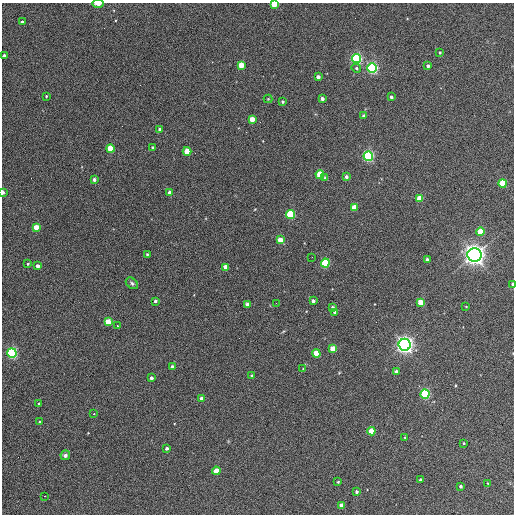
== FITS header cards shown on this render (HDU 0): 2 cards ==
NAXIS1  =                  512 / Axis length
NAXIS2  =                  512 / Axis length

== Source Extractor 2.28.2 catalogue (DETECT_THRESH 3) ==
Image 512 x 512 px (HDU 0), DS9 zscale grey, 1 PNG px = 1 image px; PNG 516 x 516 px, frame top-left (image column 1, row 512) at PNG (2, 3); each listed source drawn as its Kron ellipse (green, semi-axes under 4 px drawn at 4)
Background 343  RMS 20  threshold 60.7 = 3 sigma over >= 5 px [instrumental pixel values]
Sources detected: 83; all 83 listed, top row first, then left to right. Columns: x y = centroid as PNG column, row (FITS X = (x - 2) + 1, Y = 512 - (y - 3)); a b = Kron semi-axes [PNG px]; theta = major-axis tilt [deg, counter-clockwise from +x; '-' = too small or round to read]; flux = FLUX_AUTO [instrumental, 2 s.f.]
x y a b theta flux
98 4 6 2 -1 1.2e+04
274 4 4 3 - 4.5e+04
22 22 3 3 - 2.5e+03
440 52 4 3 - 1.5e+03
4 56 4 3 - 3.6e+03
356 58 5 4 - 2.5e+05
241 65 4 4 - 2.7e+04
428 66 3 3 - 4.2e+03
356 68 5 4 - 2.4e+03
372 68 5 4 - 3.0e+05
318 77 4 3 - 6.7e+03
46 96 4 3 - 1.5e+03
391 97 3 3 - 3.5e+03
268 99 4 4 - 1.2e+03
322 99 3 3 - 5.3e+03
283 102 3 3 - 2.3e+03
364 116 4 3 - 4.8e+03
252 119 4 4 - 1.8e+04
160 129 4 4 - 2.9e+03
153 147 3 3 - 1.7e+03
110 149 4 4 - 4.1e+04
187 151 4 4 - 3.4e+04
368 156 5 4 - 2.9e+05
320 174 4 4 - 5.5e+04
346 177 4 3 - 4.2e+03
325 178 4 3 - 3.1e+03
94 179 3 3 - 4.4e+03
503 183 4 4 - 6.6e+04
3 192 4 2 - 6.8e+03
170 193 4 4 - 8.6e+03
420 198 4 4 - 3.3e+04
354 207 4 4 - 2.4e+04
291 215 4 4 - 1.1e+05
36 227 4 4 - 1.9e+04
481 232 4 4 - 4.2e+04
280 240 4 4 - 2.1e+04
147 254 4 3 - 1.5e+03
474 255 7 6 - 1.1e+06
312 257 2 2 - 7.8e+02
427 259 3 3 - 3.6e+03
325 263 4 4 - 1.0e+05
28 264 3 2 - 1.7e+03
38 266 3 3 - 5.6e+03
226 267 4 4 - 1.4e+04
132 283 7 5 -39 2.7e+03
513 284 4 2 - 3.9e+03
155 301 3 3 - 2.9e+03
313 301 4 4 - 4.5e+03
421 302 4 4 - 2.8e+04
276 303 2 2 - 8.9e+02
247 304 4 3 - 6.0e+03
332 307 4 3 - 1.9e+03
466 307 3 2 - 8.1e+02
335 312 3 3 - 5.8e+03
108 322 4 4 - 4.0e+04
117 326 3 2 - 4.1e+03
405 345 6 6 - 7.6e+05
333 349 4 4 - 2.9e+04
12 353 5 4 - 2.5e+05
316 354 4 4 - 3.8e+04
172 367 3 3 - 5.1e+03
303 369 4 2 - 8.9e+02
396 372 4 3 - 9.7e+03
252 376 3 3 - 2.0e+03
151 378 3 3 - 4.1e+03
425 394 4 4 - 1.7e+05
202 398 3 3 - 5.3e+03
39 404 3 3 - 1.9e+03
94 414 3 3 - 3.3e+03
40 422 4 3 - 1.7e+03
371 431 4 4 - 4.4e+04
405 437 3 3 - 1.2e+03
464 443 4 3 - 1.4e+03
167 448 3 3 - 3.5e+03
65 455 5 4 - 4.7e+03
216 471 4 4 - 2.6e+04
420 480 3 3 - 2.5e+03
338 482 3 3 - 1.6e+03
488 483 4 3 - 8.4e+02
460 486 3 3 - 3.2e+03
357 492 4 4 - 3.2e+03
44 496 2 2 - 1.0e+03
341 505 4 4 - 1.3e+04
At the frame edge (FLAGS 8, measured only in part): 5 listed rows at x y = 98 4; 274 4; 4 56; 3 192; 513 284